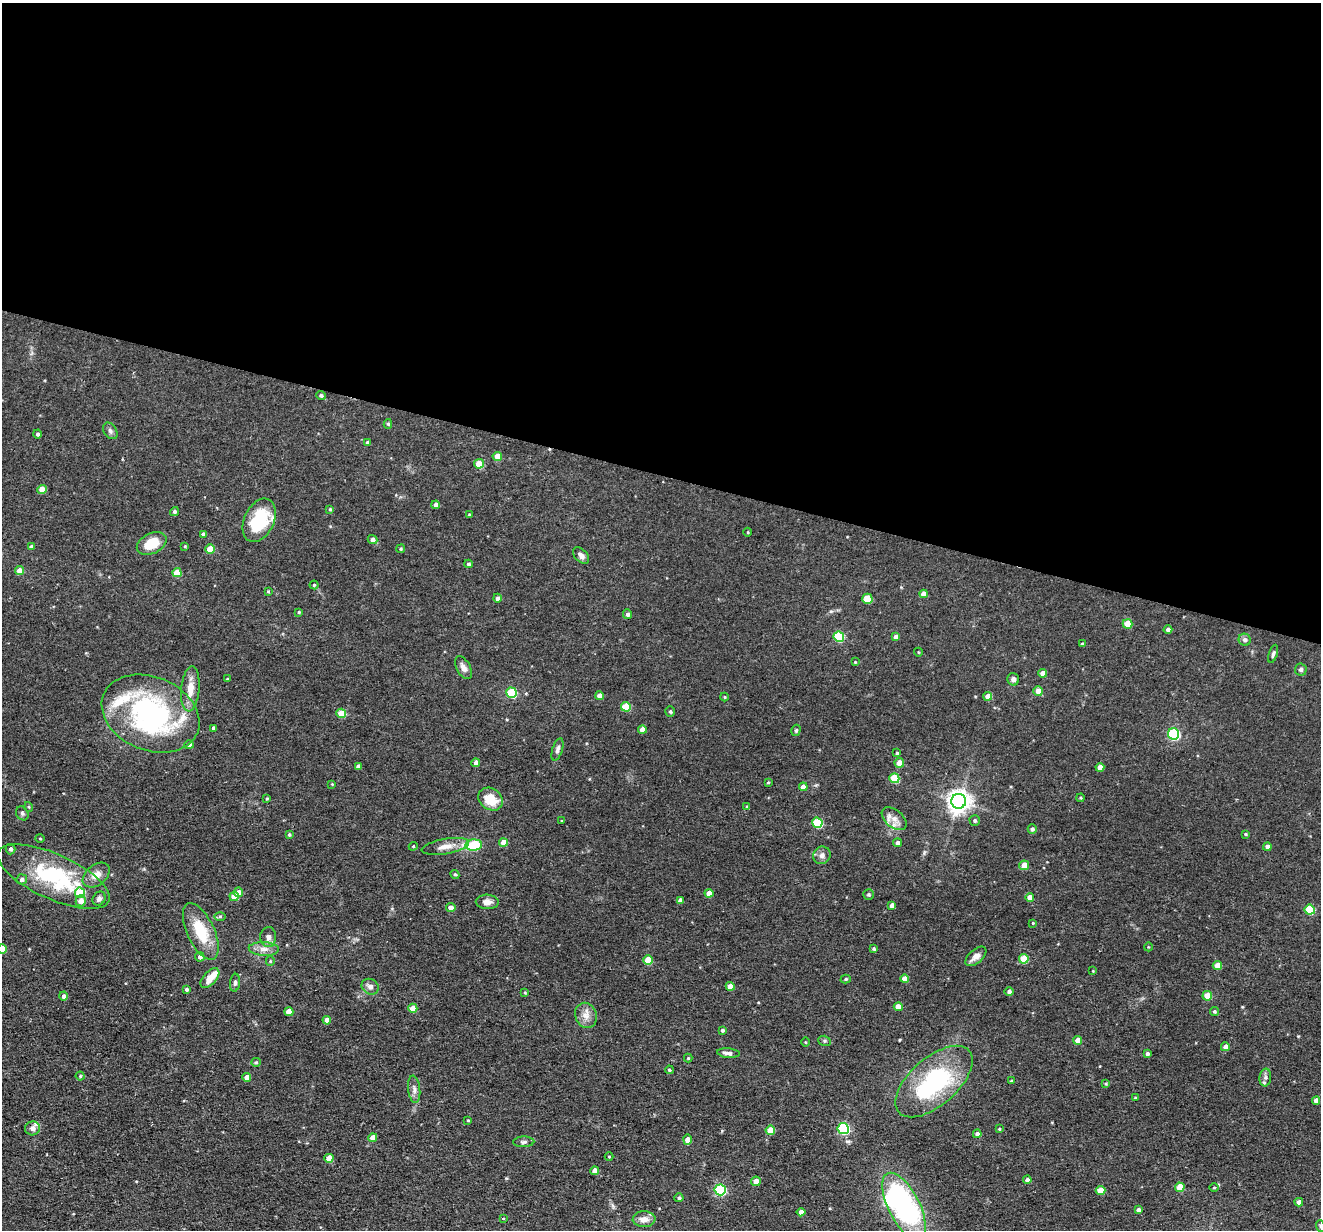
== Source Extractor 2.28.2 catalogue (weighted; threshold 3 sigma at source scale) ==
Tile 3 of 4 x 4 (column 3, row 1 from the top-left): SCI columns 2640-3958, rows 3812-5039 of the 5278 x 5295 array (HDU 1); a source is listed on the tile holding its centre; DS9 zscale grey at full resolution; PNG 1323 x 1232 px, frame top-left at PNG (2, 3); each listed source drawn as its Kron ellipse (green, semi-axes under 4 px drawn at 4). Shown black and unused: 39% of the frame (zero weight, under 2 of 3 exposures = <1% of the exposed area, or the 3 px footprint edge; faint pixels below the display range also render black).
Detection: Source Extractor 2.28.2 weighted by HDU 2 'WHT'; one run over the whole footprint, this tile lists its part. Background 0.0571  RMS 0.0069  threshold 0.031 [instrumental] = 3 sigma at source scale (4.5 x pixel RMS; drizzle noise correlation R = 1.50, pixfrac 1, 0.05/0.05 arcsec/px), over >= 5 px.
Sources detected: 198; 2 inside a brighter object's white glare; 1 cosmic-ray / hot-pixel residue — neither listed nor drawn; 6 inside a brighter listed object's ellipse — not listed separately; the other 189 listed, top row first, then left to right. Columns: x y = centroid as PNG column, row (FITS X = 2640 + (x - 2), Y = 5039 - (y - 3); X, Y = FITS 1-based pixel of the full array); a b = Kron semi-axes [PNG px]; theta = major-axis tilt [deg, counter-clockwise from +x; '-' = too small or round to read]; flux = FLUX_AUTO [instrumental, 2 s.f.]
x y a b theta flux
321 395 5 4 - 1.4
388 424 5 4 - 1
110 431 9 6 -54 2
38 434 4 4 - 1.5
368 442 4 4 - 1.5
497 456 4 4 - 7.1
479 464 5 4 - 13
42 490 5 4 - 11
436 505 4 4 - 3.4
330 509 4 4 - 0.67
174 512 5 4 - 1.2
469 515 4 3 - 0.6
259 520 23 15 65 35
748 532 4 3 - 0.56
203 534 4 4 - 1.9
373 540 5 4 - 2.7
152 543 16 10 26 15
185 546 3 3 - 0.59
31 547 4 4 - 2.5
210 549 4 4 - 12
401 549 4 4 - 0.78
581 555 10 6 -44 3.2
468 564 4 4 - 1.6
20 571 4 4 - 7
177 573 4 4 - 11
314 585 4 4 - 0.88
268 591 3 3 - 0.67
924 594 4 4 - 5.2
497 598 4 4 - 1.8
867 599 5 5 - 17
299 612 3 3 - 0.71
627 614 5 4 - 2
1127 624 5 4 - 15
1168 630 4 4 - 2.2
839 637 5 5 - 38
896 637 4 4 - 3.4
1245 640 6 6 - 2.5
1082 644 3 3 - 1
918 652 4 3 - 0.51
1273 654 9 4 73 1.6
855 662 4 4 - 0.65
464 668 12 6 -62 3.7
1301 669 6 6 - 1.5
1043 673 4 4 - 5.9
227 679 3 3 - 0.73
1013 679 6 5 - 2.4
190 689 22 9 85 9.5
1038 691 5 4 - 6.2
511 693 5 5 - 34
600 696 4 4 - 6.3
988 696 4 4 - 5.4
724 697 4 4 - 0.65
626 707 5 5 - 21
670 712 5 4 - 1.2
341 713 5 4 - 16
150 714 51 36 -23 140
213 728 4 3 - 1.5
642 729 4 4 - 5.9
796 730 6 4 74 1
1174 734 6 5 - 75
189 745 4 4 - 2.4
557 749 11 5 72 2.2
897 753 4 4 - 0.82
476 763 4 4 - 3.6
899 763 4 4 - 6.6
358 766 4 3 - 2
1100 767 4 4 - 5.8
894 778 5 4 - 24
768 782 4 3 - 0.71
332 784 3 3 - 0.56
803 787 4 4 - 5
1081 798 4 3 - 0.68
267 799 3 2 - 0.72
490 799 13 10 -36 15
959 801 7 7 - 550
29 807 5 3 - 0.74
747 807 4 4 - 0.69
22 813 7 6 - 1.5
894 819 14 8 -40 5.3
975 820 5 5 - 1.3
561 821 4 2 - 0.46
817 823 5 5 - 36
1032 829 4 4 - 1.6
289 834 4 3 - 0.94
1245 834 4 3 - 0.7
40 838 5 3 - 0.6
503 842 4 4 - 7.6
898 843 4 4 - 2.3
474 845 8 5 5 33
413 846 4 4 - 0.74
445 846 24 7 10 6.6
1267 847 4 4 - 2.8
10 849 5 5 - 1.9
822 855 9 8 - 3
1024 865 5 5 - 7.9
455 874 5 4 - 0.91
96 875 15 10 39 6.8
54 877 61 22 -24 68
22 879 5 5 - 2.3
238 892 5 5 - 4.8
80 893 5 5 - 20
709 893 4 4 - 6.3
868 895 5 5 - 1.2
234 896 4 4 - 10
1030 897 4 4 - 5.3
99 899 7 6 - 2.1
680 900 4 4 - 3.5
81 901 5 5 - 6
487 902 11 7 -3 3.9
892 905 4 4 - 3.6
451 908 4 4 - 4.1
1310 910 5 5 - 30
220 916 6 4 1 0.96
1033 923 3 3 - 0.57
201 931 30 13 -65 25
268 937 10 8 87 3
1148 947 4 3 - 0.51
2 949 4 4 - 11
264 949 15 7 -4 4.5
874 949 3 3 - 0.99
976 956 12 7 41 4.9
200 957 4 4 - 2.5
1024 959 5 5 - 18
648 960 4 4 - 13
270 961 5 4 - 0.71
1217 965 4 4 - 9.4
1093 971 3 2 - 0.47
210 978 12 6 48 8.4
846 979 5 4 - 0.95
905 979 4 4 - 5.9
235 983 9 5 83 1.7
730 986 4 4 - 6.1
370 987 9 7 -33 3
186 989 4 4 - 1.5
1009 992 5 4 - 1.7
525 993 4 3 - 0.74
63 996 4 4 - 2
1207 996 5 4 - 13
898 1007 4 4 - 5.3
413 1008 4 4 - 9.2
1214 1011 4 4 - 1.1
289 1012 4 4 - 9.1
586 1015 13 10 -70 5.4
327 1020 4 4 - 4.8
722 1030 3 3 - 1.2
1078 1040 4 4 - 6.4
824 1041 6 5 - 1.1
805 1042 4 3 - 0.58
1225 1047 4 4 - 2.7
728 1053 11 5 -5 3.1
1147 1054 4 3 - 2
688 1058 4 4 - 0.85
256 1062 5 4 - 0.88
669 1070 4 3 - 0.89
80 1076 4 4 - 0.8
247 1078 4 4 - 5.6
1265 1078 9 6 83 2.3
1011 1081 4 2 - 0.47
934 1082 47 23 41 81
1106 1084 4 3 - 0.68
414 1089 14 6 -83 3
1135 1098 3 3 - 0.63
1316 1101 4 4 - 4.3
468 1120 3 3 - 0.6
32 1128 7 7 - 2.7
843 1129 5 5 - 82
999 1129 3 3 - 0.66
770 1130 5 4 - 12
977 1134 4 4 - 2.6
373 1138 4 4 - 6.9
688 1140 5 4 - 6.9
524 1142 10 5 2 1.7
609 1156 4 3 - 0.59
329 1158 4 4 - 10
595 1171 4 4 - 5.9
1027 1180 4 4 - 3.1
756 1181 5 4 - 5.3
1180 1187 5 4 - 12
1214 1187 5 3 - 0.6
720 1190 5 5 - 66
1101 1190 5 4 - 14
679 1198 4 4 - 1.2
1299 1202 4 4 - 3.3
904 1206 37 15 -63 150
1138 1210 4 3 - 2
801 1212 4 4 - 4.3
503 1218 3 3 - 1.6
644 1219 11 8 -1 5.3
1320 1226 6 3 -70 0.86
Isophote crosses this tile's border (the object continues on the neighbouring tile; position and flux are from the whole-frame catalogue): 2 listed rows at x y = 2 949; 1320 1226